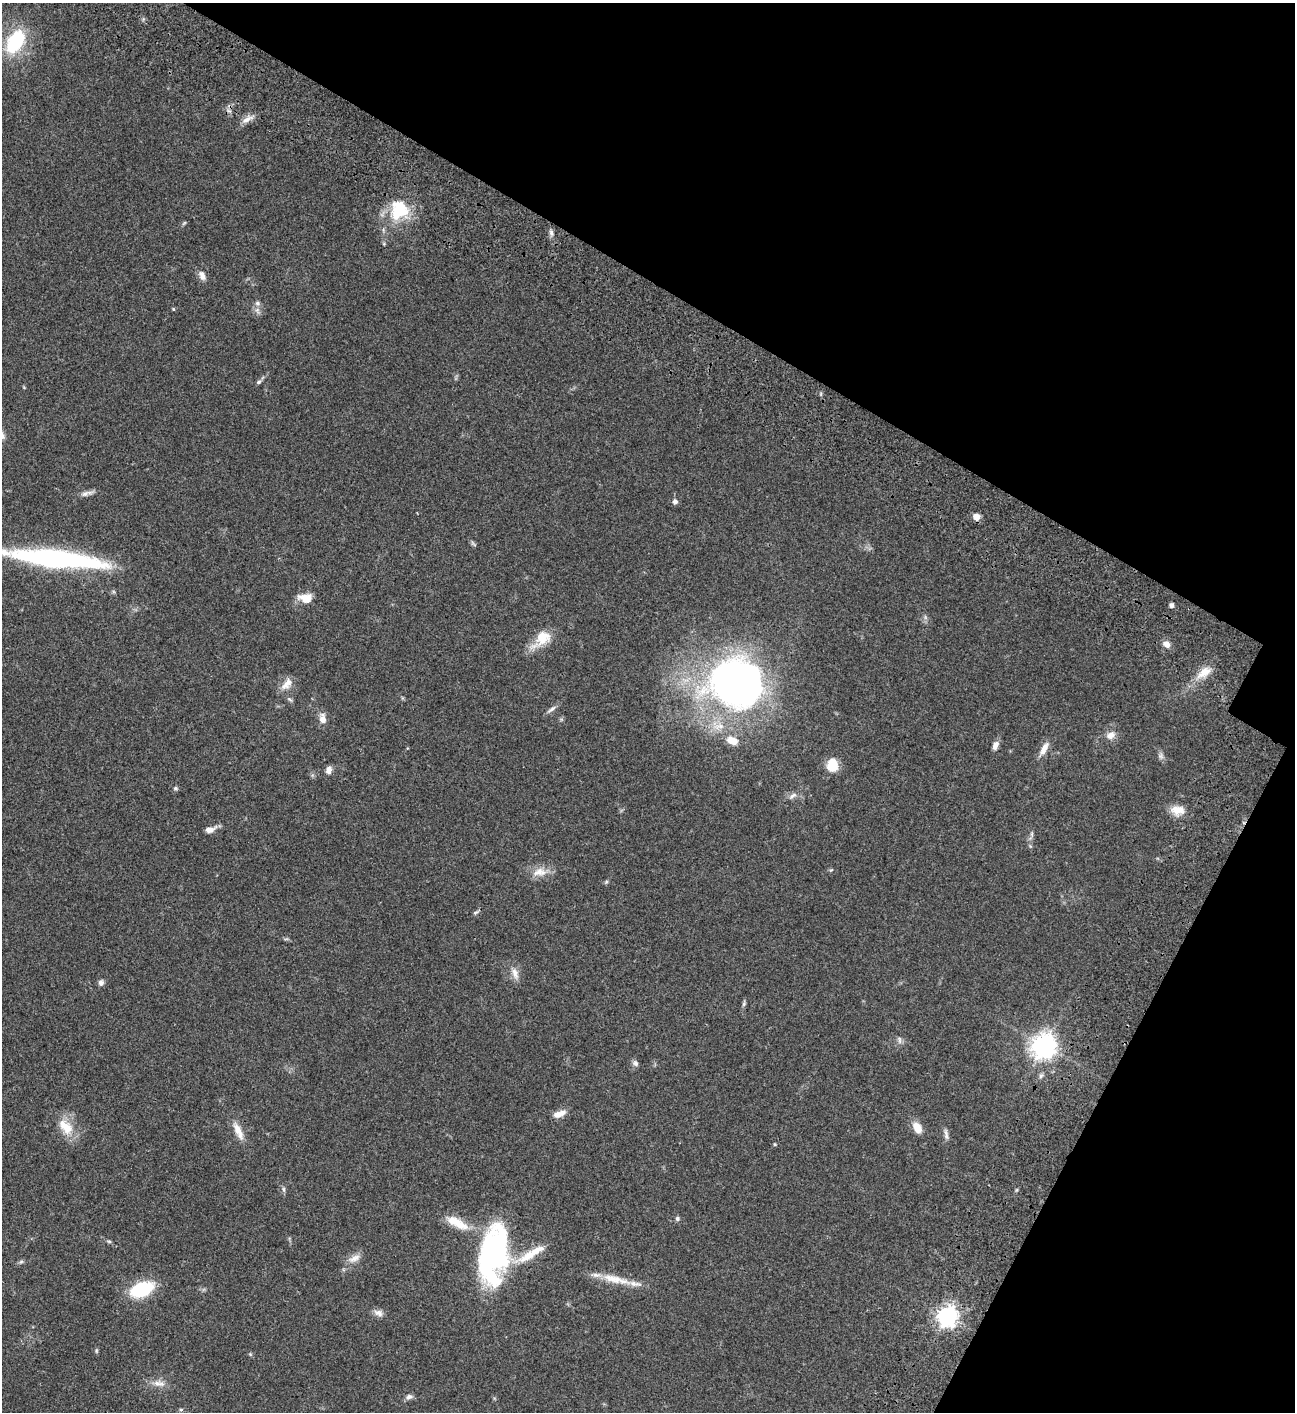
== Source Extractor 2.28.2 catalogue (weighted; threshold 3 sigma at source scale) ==
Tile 8 of 4 x 4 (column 4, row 2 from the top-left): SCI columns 4385-5677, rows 3025-4434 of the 6053 x 6052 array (HDU 1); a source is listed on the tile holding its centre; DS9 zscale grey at full resolution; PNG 1297 x 1414 px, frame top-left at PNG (2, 3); no overlay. Shown black and unused: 27% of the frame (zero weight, under 3 of 4 exposures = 13% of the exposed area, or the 3 px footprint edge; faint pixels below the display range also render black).
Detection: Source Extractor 2.28.2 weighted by HDU 2 'WHT'; one run over the whole footprint, this tile lists its part. Background 0.0647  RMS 0.0059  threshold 0.0264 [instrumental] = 3 sigma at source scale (4.5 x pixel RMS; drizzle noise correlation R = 1.50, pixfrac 1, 0.05/0.05 arcsec/px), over >= 5 px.
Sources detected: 69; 1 too faint to see at this stretch — not listed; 1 inside a brighter listed object's ellipse — not listed separately; the other 67 listed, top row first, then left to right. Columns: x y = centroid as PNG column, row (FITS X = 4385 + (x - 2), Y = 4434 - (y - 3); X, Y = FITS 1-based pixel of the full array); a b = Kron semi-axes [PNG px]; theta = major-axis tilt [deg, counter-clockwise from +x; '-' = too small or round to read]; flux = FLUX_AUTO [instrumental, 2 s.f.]
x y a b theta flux
15 41 25 14 58 39
229 111 7 4 -18 1.1
247 119 17 6 29 3.6
399 210 26 23 78 24
184 223 7 4 45 0.72
551 232 8 5 -81 1.6
384 244 6 3 -73 0.58
202 275 13 8 -65 3.2
257 303 7 6 - 1.4
173 309 4 4 - 0.57
258 382 7 4 27 1.1
85 494 14 7 21 2.5
675 501 6 6 - 1.9
976 517 6 6 - 5
473 544 11 3 -45 0.86
56 559 101 16 -6 110
306 598 18 11 -4 6.8
1172 605 4 4 - 2.1
542 638 27 15 42 12
1167 644 9 7 -43 3.5
1204 672 23 10 31 7.8
287 684 20 9 46 5.1
735 684 41 36 -7 340
289 699 8 4 -31 0.99
551 709 15 5 34 1.9
323 719 12 8 -82 4.2
1110 735 12 9 29 3.9
732 741 13 9 -21 7
995 745 9 6 69 3.3
1044 749 19 7 60 4.8
832 765 15 12 89 9.7
329 770 10 6 79 2.7
175 788 6 4 0 0.94
792 796 13 6 32 2.3
1177 810 20 11 -3 7
210 830 13 7 16 3.7
539 872 23 11 9 7.2
606 882 6 4 45 0.76
476 912 12 3 28 1
515 973 17 8 -72 4.2
101 983 7 6 - 2
744 1004 6 5 - 0.89
899 1040 11 4 -90 1.5
1044 1046 8 8 - 540
635 1063 8 6 -49 1.8
559 1114 17 7 19 4.6
66 1127 27 14 -47 12
917 1127 12 7 -58 7.6
238 1131 28 8 -65 6.5
946 1134 17 5 -82 2.1
284 1189 8 4 -82 1.1
677 1219 5 5 - 1.4
457 1223 35 12 -28 12
109 1241 6 4 -2 0.72
494 1254 60 27 80 120
528 1256 35 11 29 14
354 1258 18 8 27 4.5
21 1262 7 5 42 1
613 1279 33 11 -13 11
142 1289 16 9 22 52
378 1313 13 8 -23 2.9
948 1316 7 7 - 310
96 1351 7 4 90 0.73
250 1354 5 4 - 0.66
159 1383 18 8 -6 4.5
409 1397 9 7 15 1.8
181 1409 6 4 1 0.8
Isophote crosses this tile's border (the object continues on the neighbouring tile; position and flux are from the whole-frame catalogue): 1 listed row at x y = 56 559